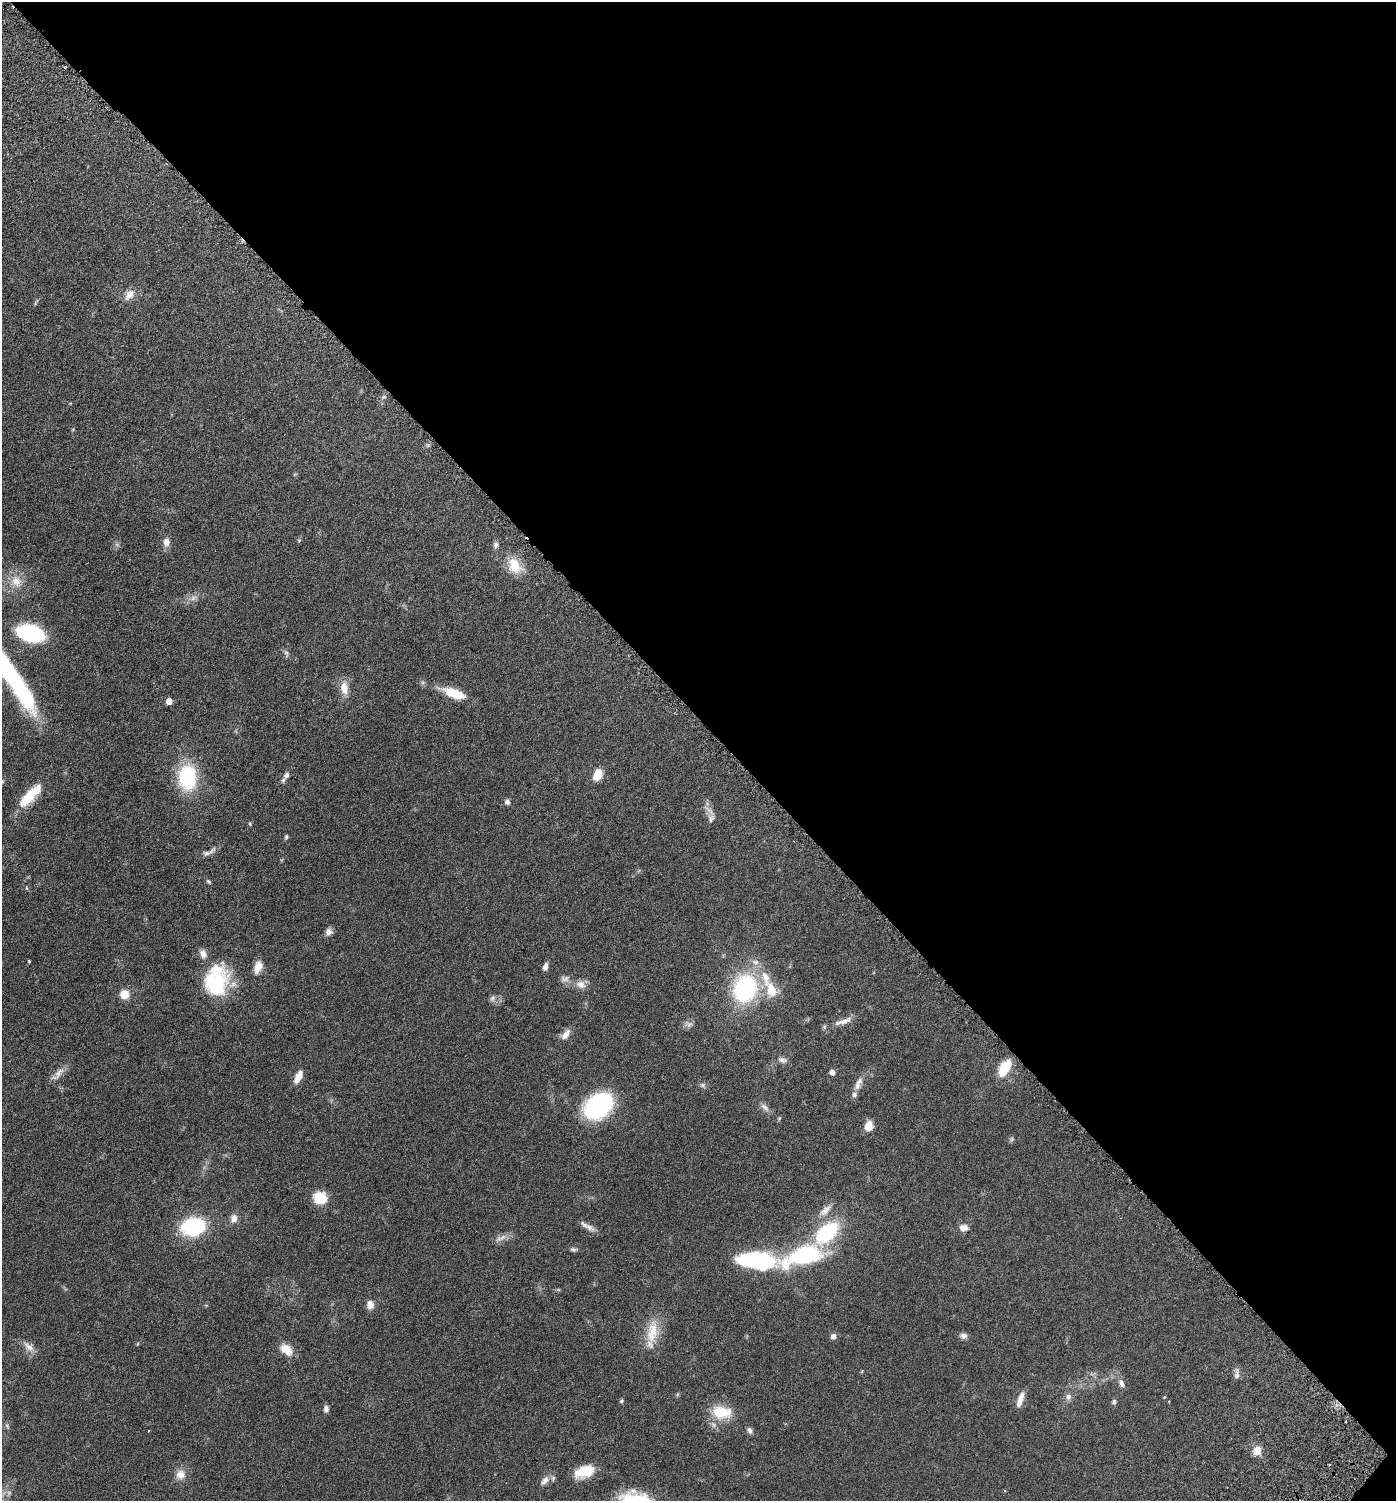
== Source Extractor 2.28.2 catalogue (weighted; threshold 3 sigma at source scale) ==
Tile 8 of 4 x 4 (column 4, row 2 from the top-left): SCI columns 4433-5826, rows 3096-4594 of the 6205 x 6192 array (HDU 1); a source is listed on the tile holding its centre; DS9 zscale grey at full resolution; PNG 1398 x 1503 px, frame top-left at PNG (2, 2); no overlay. Shown black and unused: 48% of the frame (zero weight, under 3 of 6 exposures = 6% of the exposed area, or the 3 px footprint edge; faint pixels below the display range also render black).
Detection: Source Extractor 2.28.2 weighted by HDU 2 'WHT'; one run over the whole footprint, this tile lists its part. Background 0.0912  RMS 0.0046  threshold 0.0187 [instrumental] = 3 sigma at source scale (4.09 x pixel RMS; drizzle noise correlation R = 1.36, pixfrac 0.8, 0.05/0.05 arcsec/px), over >= 5 px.
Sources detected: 95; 4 too faint to see at this stretch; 2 inside a brighter object's white glare — not listed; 6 inside a brighter listed object's ellipse — not listed separately; the other 83 listed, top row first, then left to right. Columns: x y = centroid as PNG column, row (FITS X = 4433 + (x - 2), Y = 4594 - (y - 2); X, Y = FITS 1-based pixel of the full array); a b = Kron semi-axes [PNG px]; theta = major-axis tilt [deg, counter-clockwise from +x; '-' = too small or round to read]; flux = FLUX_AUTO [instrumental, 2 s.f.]
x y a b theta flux
129 295 16 10 53 3.7
299 540 6 4 44 0.48
166 542 9 7 89 2.8
496 545 9 7 78 1.3
515 566 23 16 -56 8.6
16 581 19 15 -60 7
30 633 20 12 -15 47
286 653 10 6 -58 1.1
6 667 96 14 -57 75
423 682 6 4 19 0.65
344 688 16 9 -81 4.9
454 693 26 9 -20 12
169 701 5 5 - 4.7
286 775 12 7 57 1.9
597 775 12 7 63 7.7
187 777 25 18 -89 30
2 782 6 5 - 0.65
29 796 33 11 46 13
507 802 7 6 - 1.3
711 818 13 10 89 2.4
250 823 6 3 -81 0.43
286 837 6 4 80 0.61
206 853 11 7 9 1.7
208 881 7 5 -45 0.63
27 888 6 4 -88 0.41
329 932 9 8 - 1.8
29 961 3 3 - 0.5
755 962 11 7 -7 2
258 967 16 9 72 3.8
545 967 9 5 74 1.5
565 979 13 8 11 1.9
216 981 37 26 76 31
581 984 14 10 -23 3.1
745 989 23 19 69 52
771 990 23 16 -73 8.8
124 994 9 9 - 5.3
492 998 9 6 52 1.2
843 1021 27 7 17 3.6
566 1034 14 7 49 3
782 1060 13 7 -13 1.8
1004 1068 20 10 58 11
832 1072 7 7 - 1.5
58 1074 24 8 47 3.2
298 1077 15 7 64 4.1
858 1084 21 8 66 3.2
703 1085 8 6 -35 1
598 1106 21 16 40 67
765 1107 14 7 -42 2
779 1118 6 5 - 0.48
869 1126 10 8 75 4.9
320 1198 14 12 -12 9.6
825 1210 23 10 41 4.2
234 1218 10 8 78 2.5
193 1227 24 18 9 32
588 1227 23 6 -29 2.5
964 1228 12 9 1 2.6
501 1238 19 6 27 2.5
573 1249 8 5 -3 0.9
803 1256 65 21 16 47
370 1305 11 8 -81 2.7
652 1332 31 16 82 10
833 1336 7 6 - 1.7
963 1336 9 7 1 1.6
137 1344 5 3 - 0.34
29 1347 17 9 -40 3.2
286 1349 16 10 -39 5.6
862 1371 5 4 - 0.38
1237 1374 14 6 87 1.6
1121 1383 11 7 -61 1.8
678 1394 6 4 70 0.49
1068 1396 10 8 87 1.9
1164 1397 4 3 - 0.32
1020 1399 19 6 71 3.6
621 1401 5 5 - 0.65
1114 1402 7 6 - 0.93
326 1409 8 6 88 1.4
721 1412 28 17 -5 12
7 1426 9 4 -55 0.76
750 1430 9 6 -61 1.2
1257 1451 11 9 51 3.7
584 1471 23 12 21 9.3
180 1474 13 13 - 4
545 1481 16 8 47 2.6
Isophote crosses this tile's border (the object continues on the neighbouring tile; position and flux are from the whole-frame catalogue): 2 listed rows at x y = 6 667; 2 782